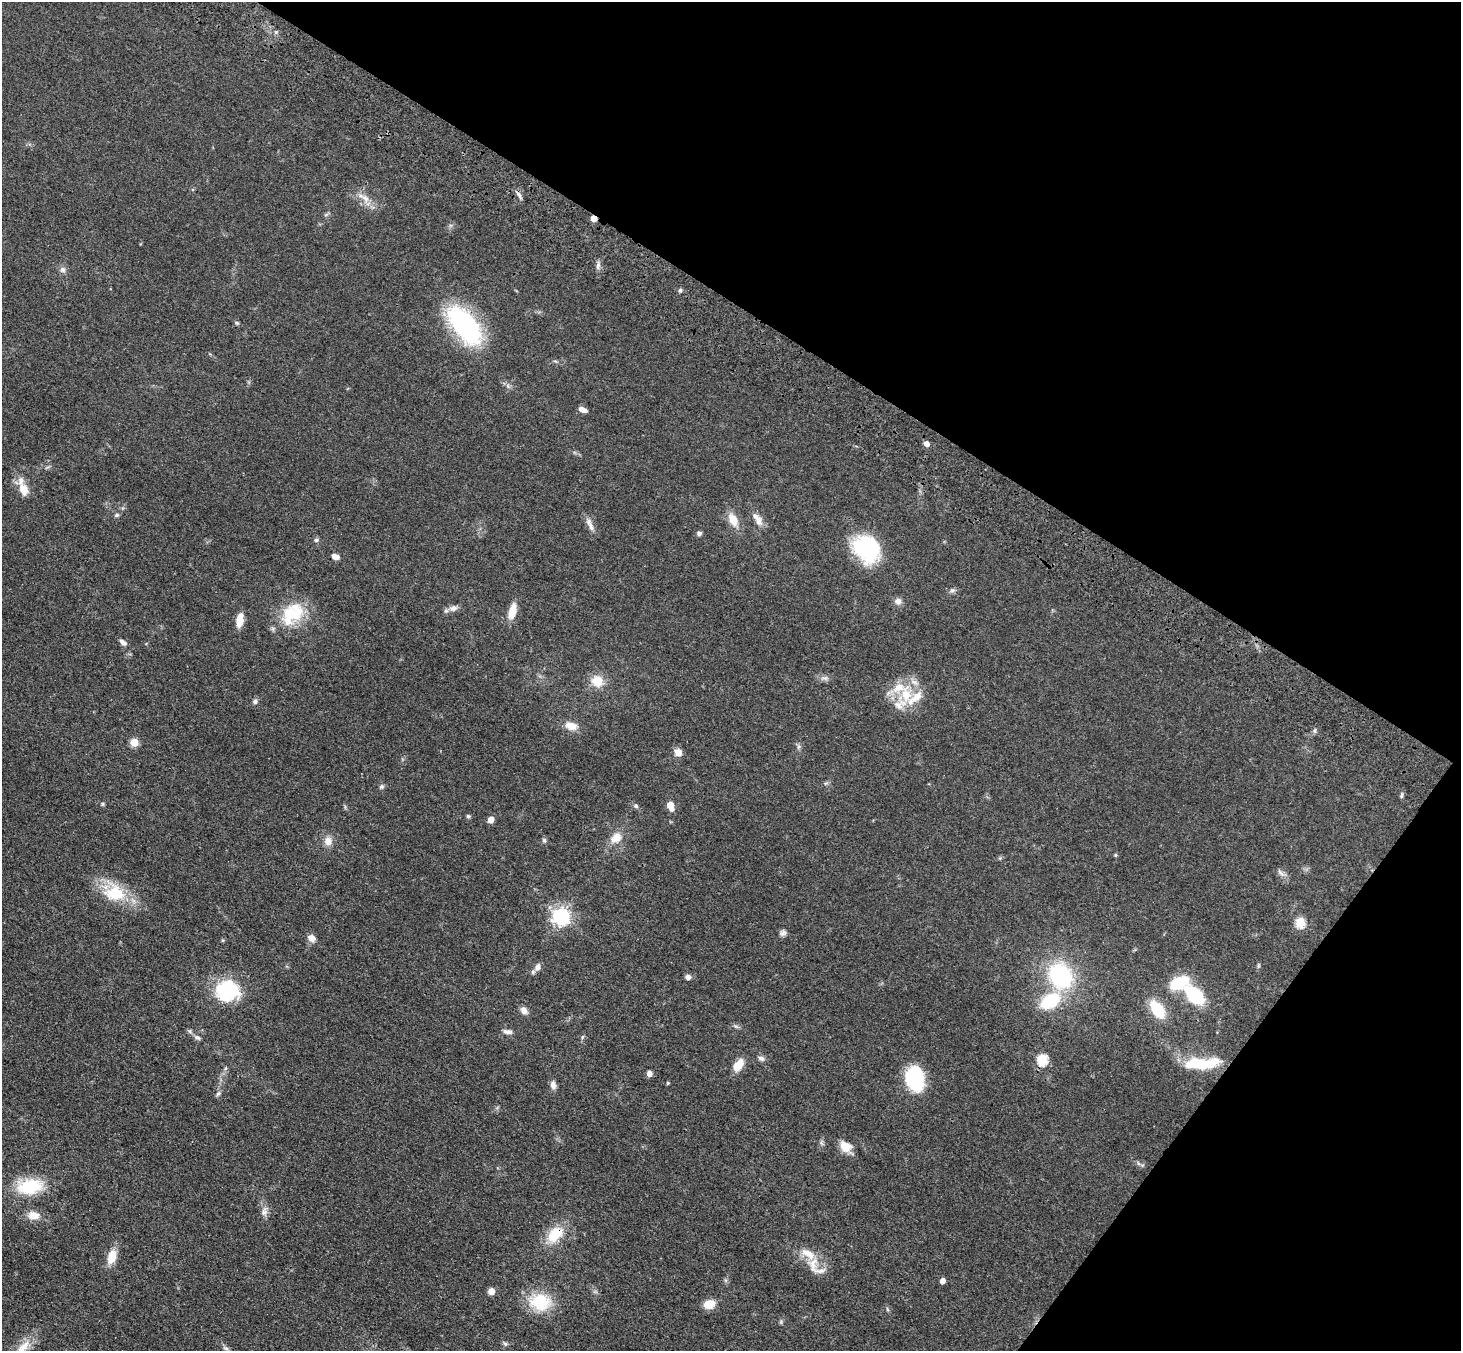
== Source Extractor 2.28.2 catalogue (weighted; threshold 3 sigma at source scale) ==
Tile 8 of 4 x 4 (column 4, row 2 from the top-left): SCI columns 4455-5913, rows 2950-4298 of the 5990 x 6038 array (HDU 1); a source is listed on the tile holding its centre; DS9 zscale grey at full resolution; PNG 1463 x 1353 px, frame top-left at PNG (2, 2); no overlay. Shown black and unused: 30% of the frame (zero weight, under 3 of 4 exposures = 6% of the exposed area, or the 3 px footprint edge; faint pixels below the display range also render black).
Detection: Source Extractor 2.28.2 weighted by HDU 2 'WHT'; one run over the whole footprint, this tile lists its part. Background 0.0389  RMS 0.0045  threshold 0.0204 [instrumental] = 3 sigma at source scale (4.5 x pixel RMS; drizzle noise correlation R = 1.50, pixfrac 1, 0.05/0.05 arcsec/px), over >= 5 px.
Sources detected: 102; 2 inside a brighter object's white glare — not listed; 9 inside a brighter listed object's ellipse — not listed separately; the other 91 listed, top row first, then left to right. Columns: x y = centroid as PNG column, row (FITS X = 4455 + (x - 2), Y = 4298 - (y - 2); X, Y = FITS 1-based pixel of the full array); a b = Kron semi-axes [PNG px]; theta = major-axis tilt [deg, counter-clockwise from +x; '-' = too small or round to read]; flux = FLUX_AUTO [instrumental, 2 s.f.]
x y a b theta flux
276 32 6 5 - 0.86
519 195 13 4 -59 1.4
365 198 14 8 -48 4
593 218 4 4 - 6
598 266 10 5 75 1.4
63 270 8 8 - 1.7
680 290 6 5 - 0.74
237 323 6 5 - 0.69
464 325 44 22 -52 67
583 409 10 5 -23 2.6
926 443 5 4 - 3.1
23 489 18 11 -67 6.2
117 515 7 5 16 0.82
757 519 21 8 -57 3.8
733 520 13 9 -63 7.1
590 524 21 6 -65 2.6
699 533 6 5 - 1.1
316 540 6 5 - 0.86
866 548 35 22 -50 36
335 556 9 6 -21 2.2
952 590 8 5 7 1.1
898 601 8 8 - 2.4
453 608 12 8 15 2.3
512 611 20 8 76 6.1
291 614 26 20 -21 17
240 620 15 7 81 5.7
123 642 9 5 -38 1.8
825 678 11 5 0 1.6
597 681 14 13 - 7.5
906 694 26 14 -84 12
255 701 7 6 - 1.2
571 726 15 9 -13 4.9
1315 731 8 4 82 0.79
134 742 5 5 - 15
798 747 7 4 71 0.85
678 752 9 8 - 3.1
381 787 7 6 - 0.99
102 804 5 5 - 0.59
670 805 7 5 -72 6.9
636 806 7 5 -17 0.93
468 816 6 5 - 0.7
491 819 5 5 - 4.7
616 838 16 11 42 5.6
544 840 6 6 - 0.78
328 841 10 10 - 3.6
1115 855 5 4 - 0.51
1281 873 12 6 -43 1.8
115 893 30 22 -23 19
561 916 7 6 - 170
1300 922 6 5 - 26
783 933 9 8 - 1.4
311 938 10 8 -31 2.8
1258 966 6 4 72 0.62
537 967 10 7 69 2.3
1060 976 24 20 -61 46
688 977 6 5 - 1.7
1179 983 21 13 24 16
227 990 26 22 -2 30
1195 995 14 9 -44 38
1050 1001 24 15 33 20
1157 1009 18 10 -56 18
524 1010 9 7 -48 2.6
736 1026 7 4 -19 0.8
509 1032 9 7 -17 1.7
197 1037 9 5 -28 1.2
761 1058 9 6 -25 1.4
1042 1060 6 5 - 35
1201 1063 36 11 4 21
738 1065 15 9 56 6.3
649 1074 6 5 - 2.1
915 1078 23 17 -81 30
668 1083 4 3 - 0.56
553 1085 10 6 -78 2.3
218 1093 8 5 48 1
845 1146 15 12 -27 5.5
1138 1163 6 4 -71 0.68
30 1186 27 16 8 22
264 1212 12 9 75 2.5
33 1215 12 9 -2 5.2
555 1234 22 14 45 12
112 1257 18 10 70 6.6
813 1265 26 13 -82 7.2
942 1281 5 4 - 3.1
491 1291 5 5 - 6.7
540 1302 25 19 -6 19
709 1304 12 9 19 6.5
887 1309 6 4 -71 0.58
781 1322 6 4 -49 0.67
505 1344 7 5 -52 0.86
23 1347 21 11 41 7.5
226 1348 10 5 -26 1.3
Overlapping masked pixels (flux is a lower limit): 2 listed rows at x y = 593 218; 555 1234